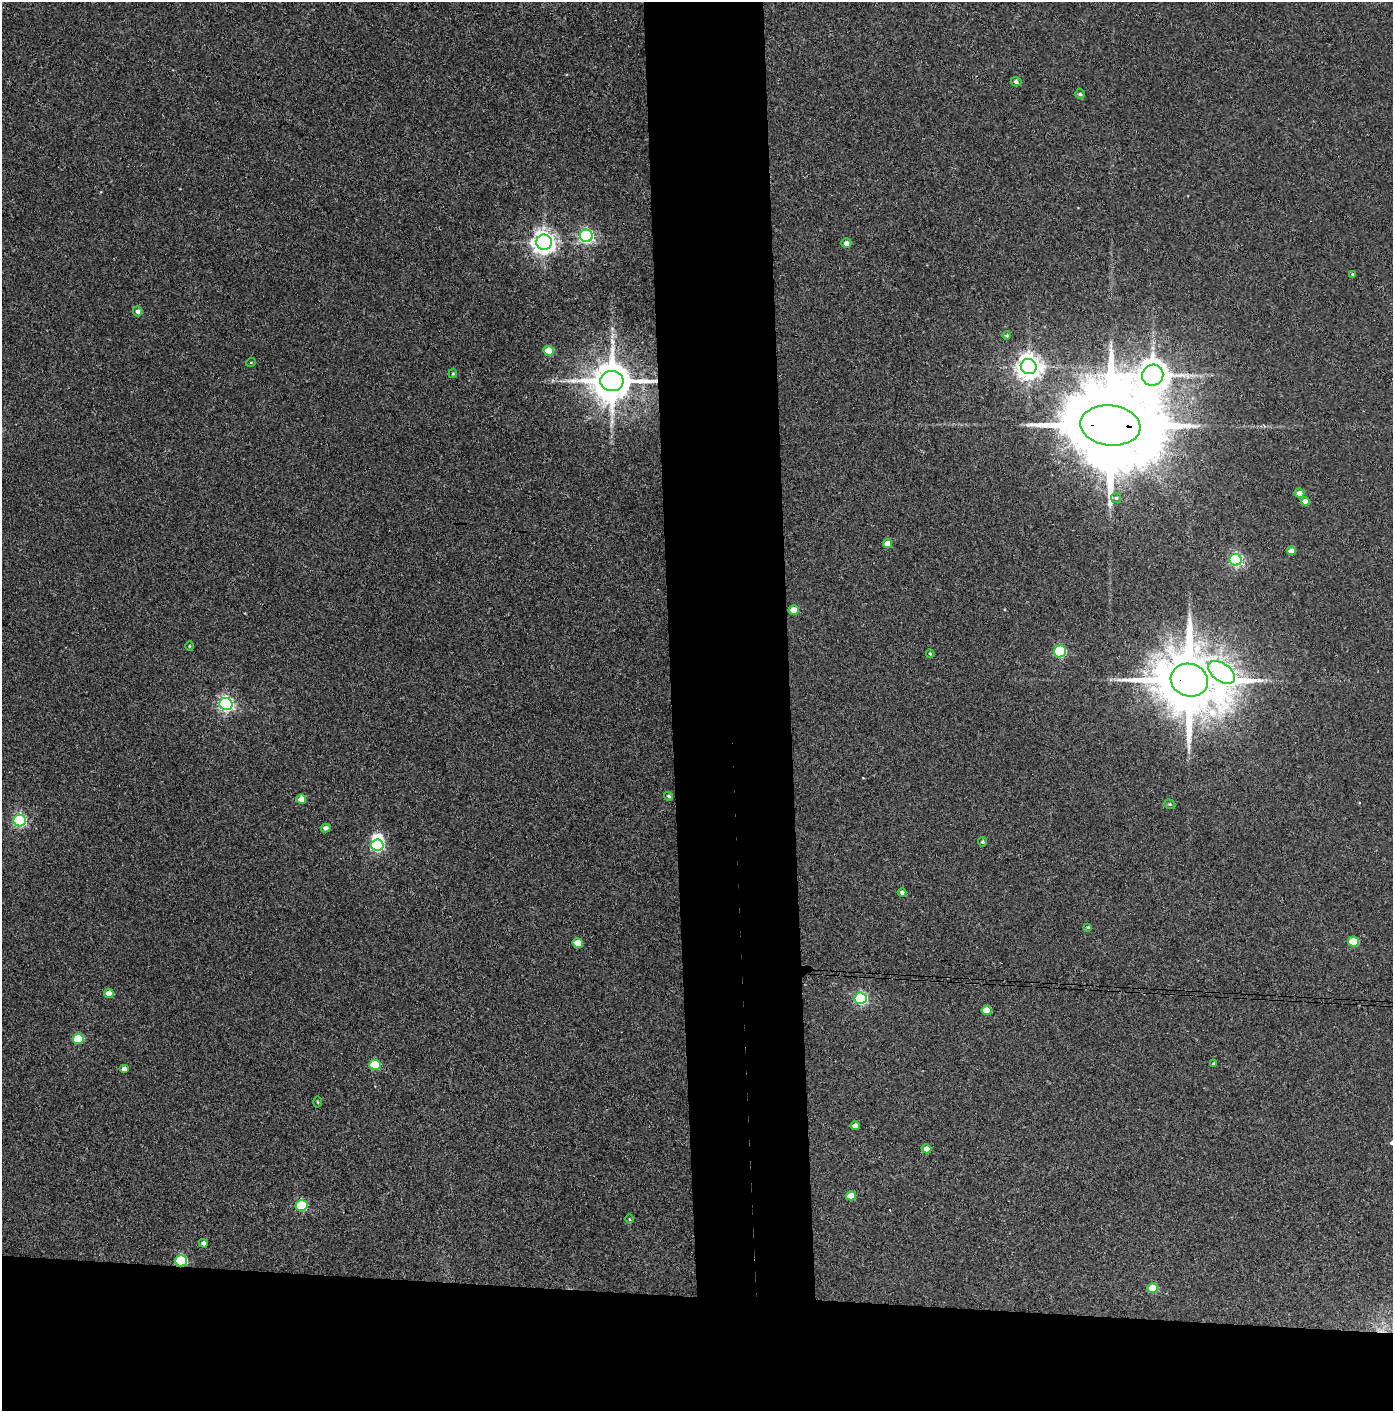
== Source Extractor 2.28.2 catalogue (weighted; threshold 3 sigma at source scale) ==
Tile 8 of 3 x 3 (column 2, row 3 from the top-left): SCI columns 1466-2856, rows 5-1413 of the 4319 x 4236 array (HDU 1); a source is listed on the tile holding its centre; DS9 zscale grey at full resolution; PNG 1395 x 1413 px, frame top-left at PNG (2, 2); each listed source drawn as its Kron ellipse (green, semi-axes under 4 px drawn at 4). Shown black and unused: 16% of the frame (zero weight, under 3 of 4 exposures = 6% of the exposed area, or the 3 px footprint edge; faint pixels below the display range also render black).
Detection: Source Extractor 2.28.2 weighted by HDU 2 'WHT'; one run over the whole footprint, this tile lists its part. Background 0.072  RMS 0.0055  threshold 0.0248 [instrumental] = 3 sigma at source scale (4.5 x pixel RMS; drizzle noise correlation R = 1.50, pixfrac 1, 0.05/0.05 arcsec/px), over >= 5 px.
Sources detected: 56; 1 inside a brighter object's white glare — neither listed nor drawn; the other 55 listed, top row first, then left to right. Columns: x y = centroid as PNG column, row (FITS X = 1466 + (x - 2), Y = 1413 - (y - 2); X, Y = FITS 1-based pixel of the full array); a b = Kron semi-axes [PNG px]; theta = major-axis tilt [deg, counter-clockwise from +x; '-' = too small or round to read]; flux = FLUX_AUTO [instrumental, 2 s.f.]
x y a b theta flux
1016 82 5 4 - 1.4
1080 94 5 5 - 0.93
586 236 6 6 - 120
544 242 8 7 - 460
846 243 5 4 - 2.8
1353 275 4 3 - 0.77
138 311 5 5 - 1.7
1007 336 4 4 - 0.73
549 351 5 5 - 12
251 362 5 3 - 0.43
1029 367 8 7 - 580
453 374 4 3 - 0.57
1153 375 11 10 - 1100
612 381 11 10 - 2100
1110 425 30 20 -6 14000
1299 493 5 4 - 3.4
1116 498 5 5 - 0.86
1305 501 4 4 - 4.5
887 543 5 4 - 6.9
1291 551 4 4 - 5
1236 560 6 6 - 110
794 610 5 4 - 10
189 646 5 3 - 0.51
1060 651 6 6 - 57
930 654 4 3 - 0.69
1222 672 15 9 -36 190
1189 680 19 16 -18 5600
226 704 6 6 - 150
669 796 4 4 - 1.1
301 799 5 4 - 7.7
1170 804 6 4 -21 0.82
20 820 6 6 - 99
326 828 5 4 - 2.3
982 842 4 4 - 0.96
377 845 6 5 - 78
902 893 4 4 - 1.6
1088 927 3 3 - 0.6
1354 941 5 5 - 17
578 943 5 4 - 11
109 993 5 4 - 5.2
861 998 6 5 - 86
987 1010 5 4 - 12
78 1039 5 5 - 21
1214 1064 4 3 - 1.3
375 1065 5 5 - 26
124 1069 5 4 - 3.4
318 1102 5 3 - 0.54
855 1126 4 4 - 3.6
926 1149 5 4 - 3.8
851 1196 5 4 - 9.8
301 1206 6 5 - 48
629 1219 4 3 - 0.46
203 1243 4 4 - 2
181 1261 6 5 - 52
1152 1288 5 5 - 16
Overlapping masked pixels (flux is a lower limit): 4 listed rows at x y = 612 381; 1110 425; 1189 680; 181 1261